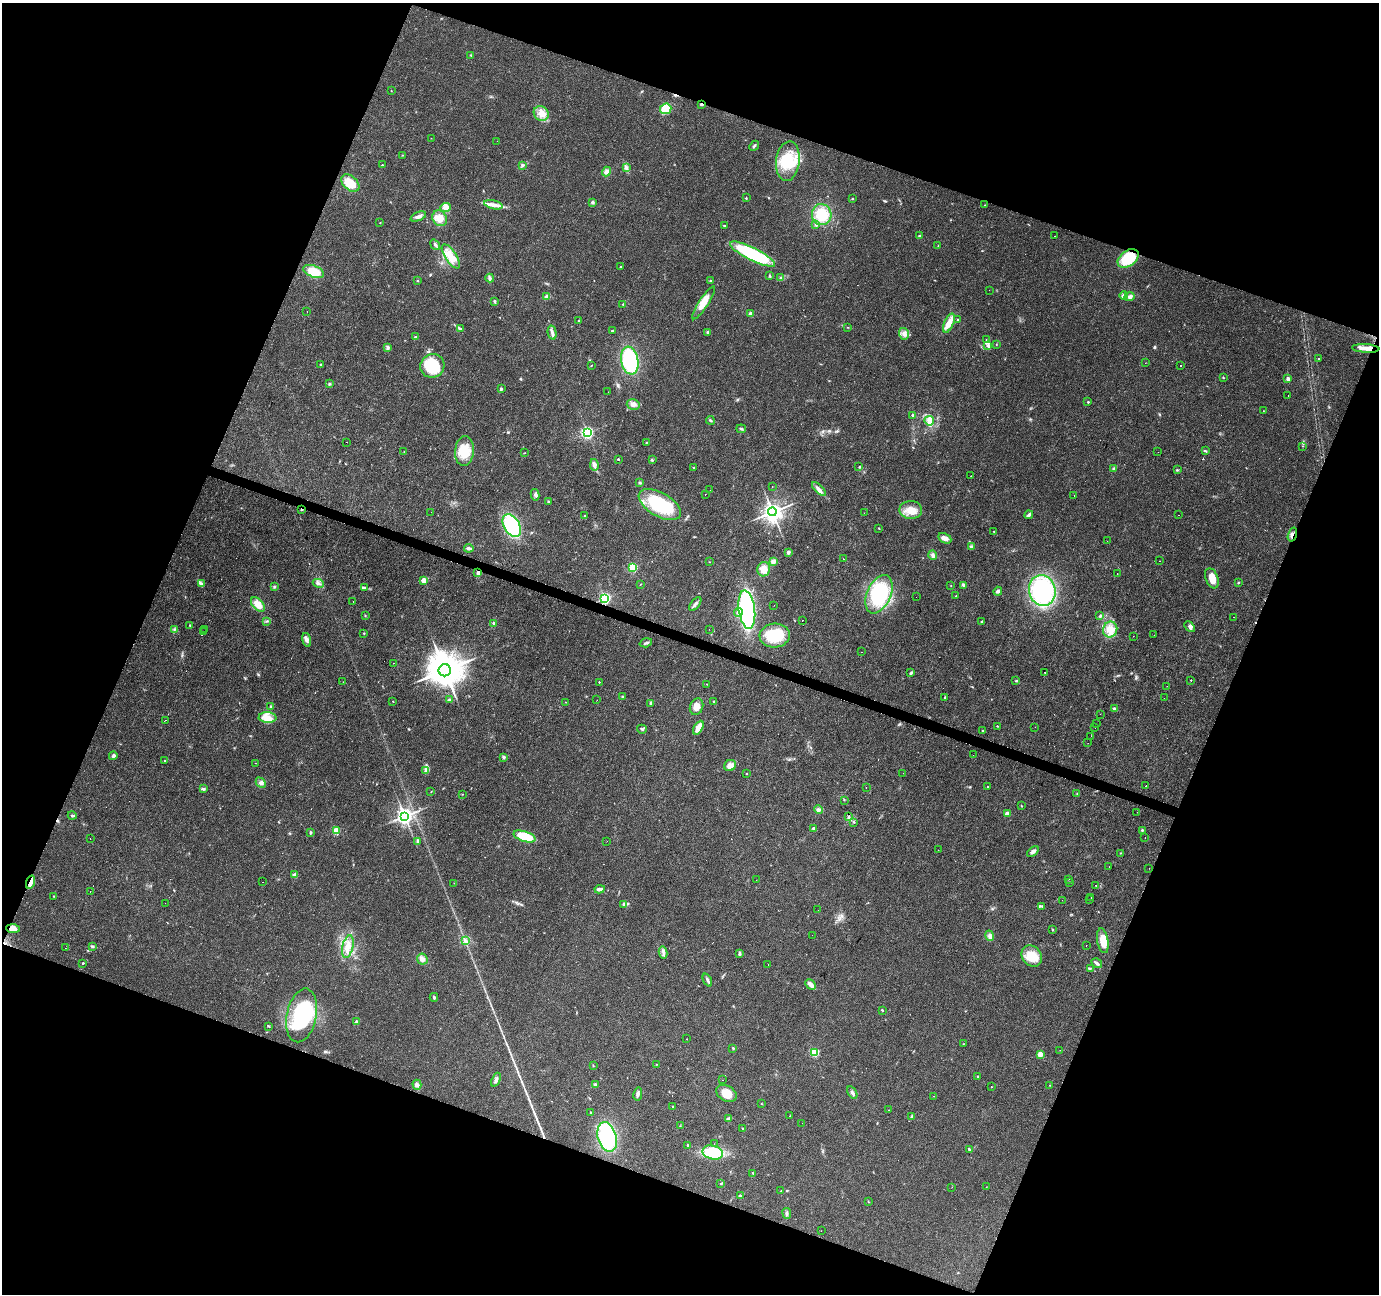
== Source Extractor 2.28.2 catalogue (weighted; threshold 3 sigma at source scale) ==
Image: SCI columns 1-5507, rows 209-5374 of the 5511 x 5649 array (HDU 1 of 3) = the unmasked area's bounding box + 8 px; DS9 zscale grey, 4 x 4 block average (1 PNG px = mean of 4 x 4 image px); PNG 1381 x 1296 px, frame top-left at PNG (2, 3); each listed source drawn as its Kron ellipse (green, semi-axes under 4 px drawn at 4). Shown black and unused: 41% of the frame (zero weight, under 3 of 4 exposures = <1% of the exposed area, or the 3 px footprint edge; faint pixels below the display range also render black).
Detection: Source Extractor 2.28.2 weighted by HDU 2 'WHT'. Background 0.0285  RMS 0.0034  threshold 0.0154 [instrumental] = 3 sigma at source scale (4.5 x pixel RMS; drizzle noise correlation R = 1.50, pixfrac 1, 0.0396/0.0396 arcsec/px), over >= 5 px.
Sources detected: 386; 2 inside a brighter object's white glare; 31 cosmic-ray / hot-pixel residue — neither listed nor drawn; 3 coinciding with a brighter row at this scale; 10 inside a brighter listed object's ellipse — not listed separately; the other 340 listed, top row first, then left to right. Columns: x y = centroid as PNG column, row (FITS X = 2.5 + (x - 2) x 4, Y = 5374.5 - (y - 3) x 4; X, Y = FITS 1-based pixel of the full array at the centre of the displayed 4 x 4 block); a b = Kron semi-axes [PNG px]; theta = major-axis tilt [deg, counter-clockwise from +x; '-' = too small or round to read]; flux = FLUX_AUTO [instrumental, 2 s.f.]
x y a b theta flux
470 55 2 2 - 0.78
391 91 2 2 - 0.9
702 104 4 2 - 2.6
666 109 6 5 - 46
541 113 8 7 - 17
431 138 2 2 - 0.44
497 141 2 2 - 0.27
754 146 5 2 - 2.8
403 155 2 2 - 0.85
788 161 20 11 84 71
382 165 2 2 - 1.1
523 165 4 2 - 2.8
626 168 2 2 - 1.1
606 171 5 4 - 6.5
350 183 10 7 -44 41
746 198 3 2 - 1.3
852 199 2 2 - 1.3
593 202 4 3 - 2.9
493 205 9 4 -14 12
985 205 2 2 - 0.45
446 207 5 4 - 15
822 215 10 9 - 63
418 216 8 3 21 7.7
439 218 8 7 - 21
380 223 2 2 - 0.65
816 225 3 3 - 4.1
724 226 3 2 - 2
920 236 3 2 - 1.6
1055 236 2 2 - 1.2
435 245 6 2 -52 3.4
938 245 2 2 - 0.65
752 254 25 6 -27 180
451 256 14 5 -57 27
1128 258 12 7 35 82
620 267 2 2 - 2.8
314 272 11 5 -21 43
770 276 3 2 - 2.3
490 278 4 4 - 4.9
781 278 3 3 - 3
417 281 2 2 - 1.2
711 281 3 2 - 2.3
989 290 2 2 - 1.2
1124 295 4 3 - 9.1
547 297 4 3 - 6.5
1129 297 5 4 - 6.3
494 301 4 2 - 2.3
704 303 19 5 57 25
623 304 2 2 - 1.1
307 311 2 2 - 0.83
750 314 2 2 - 13
579 320 2 2 - 1.4
958 320 2 2 - 1.2
949 323 10 4 67 20
848 327 3 2 - 1.2
460 329 3 2 - 4.1
612 331 2 2 - 2.5
708 332 4 2 - 3.1
552 333 7 3 -77 6.9
904 334 6 5 - 9.1
416 337 4 2 - 2.2
986 339 2 2 - 1.6
996 344 2 2 - 0.98
988 345 4 3 - 5
388 347 4 3 - 3.2
1366 348 14 3 -3 17
1318 358 2 2 - 4.9
630 361 14 8 -80 180
1145 363 2 2 - 0.68
321 364 2 2 - 1.8
591 365 2 2 - 0.93
1180 365 2 2 - 12
432 366 12 11 - 97
1223 377 3 2 - 1.2
1288 379 2 2 - 8.5
329 384 3 3 - 2.1
501 389 2 2 - 5.2
608 392 2 2 - 0.46
1288 395 2 2 - 0.53
1088 402 2 2 - 2.3
633 404 6 5 - 11
1263 411 2 2 - 0.48
913 415 3 2 - 2.8
710 420 4 2 - 2.8
929 421 5 4 - 10
741 429 4 2 - 2.8
587 433 3 3 - 210
347 442 2 2 - 0.81
646 442 2 2 - 1.1
1302 446 2 2 - 1.5
464 451 15 9 85 44
1205 451 3 2 - 2.1
404 452 2 2 - 0.71
525 452 2 2 - 0.63
1158 452 2 2 - 0.26
618 459 2 2 - 2.5
652 460 3 2 - 1.7
594 465 6 4 -79 10
859 467 2 2 - 1.1
694 468 2 2 - 0.76
1114 468 3 2 - 2.5
1177 470 3 2 - 1.8
971 476 2 2 - 1.6
640 483 3 2 - 3
772 486 2 2 - 1.9
819 489 9 3 -45 8.1
710 490 2 2 - 0.33
535 495 6 2 -77 4.4
705 495 2 2 - 4.6
1074 496 2 2 - 0.7
549 501 2 2 - 1
660 505 23 12 -30 140
302 509 2 2 - 1.8
911 510 11 9 -1 27
431 512 2 2 - 0.31
772 512 4 4 - 810
864 513 2 2 - 0.62
584 515 2 2 - 1.1
1029 515 4 3 - 4.9
1179 515 2 2 - 1.1
512 526 12 8 -59 180
879 528 2 2 - 1.3
994 531 2 2 - 1.3
1292 534 7 3 73 6.3
945 538 7 4 -28 11
1107 541 2 2 - 3.7
971 547 3 3 - 4.3
469 548 5 3 - 5.9
788 552 2 2 - 13
933 555 5 3 - 5.1
843 559 2 2 - 14
773 561 4 4 - 8.9
1159 561 2 2 - 1.6
709 562 2 2 - 0.73
633 567 3 2 - 100
764 569 7 6 - 24
478 573 4 3 - 5.2
1117 574 2 2 - 2.7
1212 578 10 6 -68 24
424 580 3 3 - 11
201 583 4 3 - 3.6
318 583 6 3 -26 5.2
1238 583 3 2 - 1.4
640 584 2 2 - 0.68
963 585 4 2 - 2.8
951 586 2 2 - 0.62
274 587 3 2 - 2.1
365 588 3 2 - 1.2
1042 590 15 13 -75 240
998 591 4 3 - 5
879 594 20 12 66 150
956 596 2 2 - 1.5
916 597 2 2 - 1.1
605 598 3 3 - 200
353 602 2 2 - 2.5
258 604 9 5 -48 22
695 604 8 3 52 5.9
774 605 2 2 - 0.28
747 610 19 8 -83 380
738 612 5 4 - 8
365 615 2 2 - 1
1100 616 4 2 - 2.7
1234 617 2 2 - 2.1
803 620 2 2 - 2.1
267 621 2 2 - 0.81
982 622 2 2 - 2.9
494 623 4 3 - 3.8
190 625 3 2 - 1.6
1190 627 6 3 -48 4.5
175 629 2 2 - 1.4
205 629 2 2 - 0.67
709 629 2 2 - 0.32
1110 630 8 7 - 25
204 631 2 2 - 1.4
364 633 2 2 - 1.4
775 635 15 12 5 78
1154 635 2 2 - 1.6
1133 636 2 2 - 0.79
307 640 7 4 -74 7.9
646 643 6 2 17 3.9
861 652 2 2 - 0.33
394 663 2 2 - 2.4
445 670 6 6 - 5200
1045 672 2 2 - 1.7
911 673 2 2 - 1.2
1191 680 2 2 - 120
1016 681 2 2 - 1.1
343 682 2 2 - 0.5
599 682 2 2 - 1.7
707 684 2 2 - 0.8
1167 686 2 2 - 1.6
622 697 2 2 - 1.1
945 697 2 2 - 1.4
1164 698 2 2 - 1.6
450 700 4 3 - 3.9
597 700 2 2 - 1.1
393 701 2 2 - 0.9
714 701 2 2 - 1.6
565 702 2 2 - 0.48
650 703 3 2 - 2
271 706 3 2 - 2.2
697 707 8 6 71 16
1114 709 3 2 - 4.9
1100 714 2 2 - 1.3
268 718 9 5 -2 22
165 720 2 2 - 0.94
1096 724 2 2 - 0.78
997 726 2 2 - 1.1
1035 727 2 2 - 0.67
698 728 8 4 61 23
1095 728 2 2 - 0.3
642 729 5 2 - 2.7
982 730 2 2 - 1.7
1091 736 2 2 - 5.6
1088 743 2 2 - 0.76
973 755 2 2 - 4.3
113 756 5 3 - 3.6
504 757 3 3 - 3.2
165 760 2 2 - 1.8
256 763 2 2 - 0.81
730 766 6 5 - 13
426 770 4 2 - 4
903 773 2 2 - 0.43
746 774 3 2 - 0.75
261 783 6 4 -45 6.6
1145 786 2 2 - 2.1
987 787 2 2 - 1.4
866 788 2 2 - 1.4
203 789 4 2 - 3.8
431 792 2 2 - 0.76
462 794 2 2 - 0.54
1077 794 2 2 - 0.82
844 800 2 2 - 0.68
1021 806 2 2 - 0.95
818 809 4 3 - 5
1137 812 2 2 - 13
1007 814 2 2 - 17
72 816 4 2 - 3.1
405 816 3 3 - 730
849 817 4 3 - 3.1
854 822 3 2 - 1.7
813 828 3 3 - 2.6
1142 830 3 3 - 2.1
336 831 2 2 - 50
310 832 3 2 - 3.3
525 836 11 5 -18 53
90 838 2 2 - 1.9
1145 838 2 2 - 1.4
417 841 3 2 - 1.7
607 841 2 2 - 1.8
938 850 2 2 - 1
1033 851 7 3 35 6.2
1120 853 2 2 - 0.79
1109 867 2 2 - 0.51
1149 868 2 2 - 0.43
295 875 3 3 - 6.2
1068 879 2 2 - 1.8
756 880 2 2 - 2.1
30 882 7 2 71 17
263 882 2 2 - 0.65
1069 882 2 2 - 1.1
454 883 2 2 - 0.44
1096 885 2 2 - 10
600 889 5 3 - 8.5
90 891 2 2 - 2.2
53 896 2 2 - 0.94
1091 897 2 2 - 0.43
1062 900 2 2 - 2.5
1090 900 2 2 - 5.1
165 903 2 2 - 1.2
624 904 4 4 - 5.4
1042 906 4 2 - 2.7
818 910 2 2 - 0.87
13 929 7 3 -4 17
1053 930 2 2 - 0.9
812 935 2 2 - 0.99
990 936 5 4 - 5.7
465 940 3 2 - 2.8
1103 941 13 5 -80 27
1086 945 2 2 - 0.87
92 946 3 2 - 2.5
348 947 11 5 76 19
66 948 2 2 - 0.4
663 953 6 2 -79 4.1
740 954 4 3 - 2.8
1032 956 11 9 -52 41
422 959 5 5 - 7.9
83 963 2 2 - 2.8
1097 963 6 3 -33 5.2
768 965 2 2 - 0.49
1090 969 2 2 - 1.5
707 980 7 3 -66 5
811 984 6 3 -47 11
434 997 4 2 - 3.6
882 1010 3 2 - 1.1
302 1015 27 15 78 190
357 1022 4 3 - 3.3
269 1026 3 2 - 1.5
687 1039 2 2 - 0.48
963 1044 2 2 - 0.94
733 1048 3 2 - 1.5
1060 1050 2 2 - 0.39
814 1052 2 2 - 95
1040 1054 2 2 - 22
656 1064 2 2 - 0.66
593 1066 2 2 - 0.71
978 1076 2 2 - 2
496 1080 7 3 66 5.3
722 1080 2 2 - 1.1
417 1085 5 4 - 6
596 1085 3 2 - 6.2
1050 1085 2 2 - 0.77
991 1087 2 2 - 0.69
852 1092 7 2 -58 4.7
726 1093 11 7 -29 30
638 1094 7 2 81 4.6
934 1096 2 2 - 0.58
761 1104 2 2 - 0.53
673 1106 2 2 - 1.1
888 1110 2 2 - 0.93
590 1112 2 2 - 1.6
790 1116 2 2 - 0.55
911 1116 3 2 - 2
729 1118 3 2 - 2.6
802 1123 2 2 - 1.6
680 1126 2 2 - 0.81
743 1129 3 2 - 1.3
607 1137 15 9 -74 160
714 1144 2 2 - 0.36
688 1145 2 2 - 3.6
969 1150 4 2 - 3.4
713 1153 10 7 -13 91
753 1173 3 2 - 1.2
721 1183 2 2 - 1.3
952 1187 2 2 - 1.5
986 1187 2 2 - 0.43
781 1191 2 2 - 0.8
740 1196 2 2 - 3.7
868 1202 2 2 - 0.71
787 1213 5 3 - 4.6
821 1231 2 2 - 0.36
Overlapping masked pixels (flux is a lower limit): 7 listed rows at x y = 702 104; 302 509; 1292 534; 478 573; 30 882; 13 929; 302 1015
Diffuse or blended objects may show on this block-average render without a row.